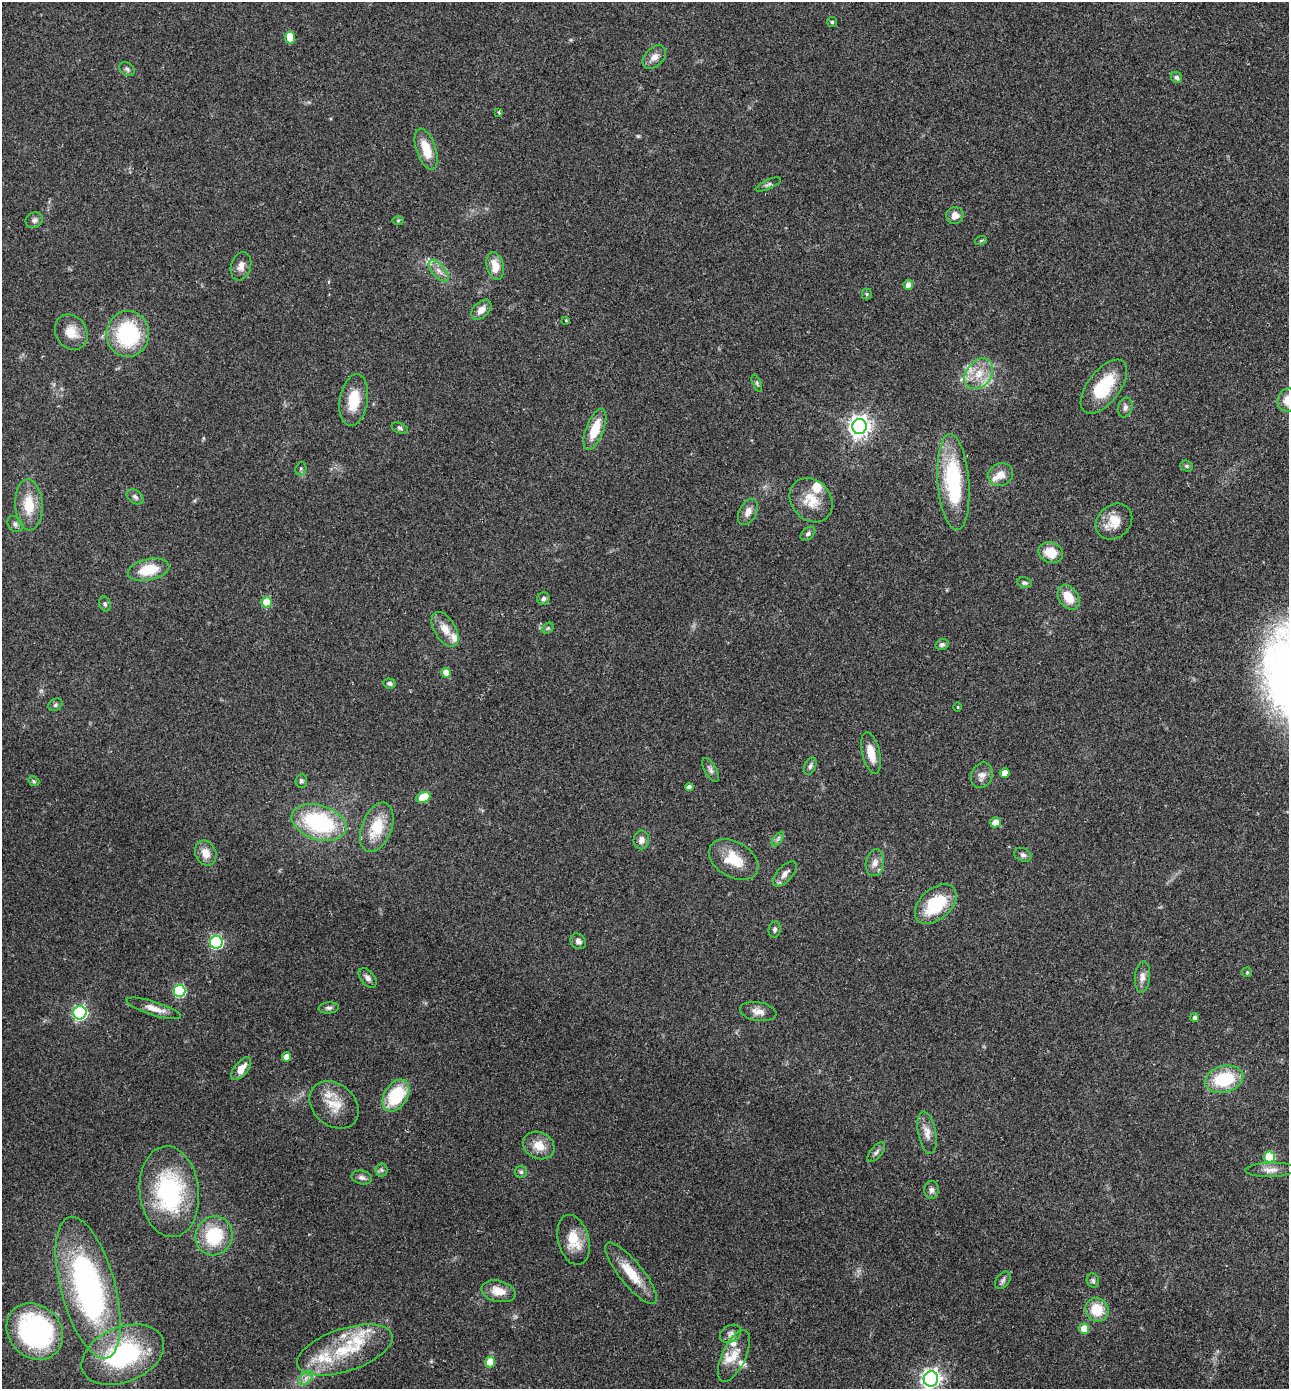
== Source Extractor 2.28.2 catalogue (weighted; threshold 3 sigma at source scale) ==
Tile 6 of 4 x 4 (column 2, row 2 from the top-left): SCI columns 1483-2769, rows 2804-4190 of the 5672 x 5603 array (HDU 1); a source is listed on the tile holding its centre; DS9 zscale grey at full resolution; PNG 1291 x 1391 px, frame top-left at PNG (2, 2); each listed source drawn as its Kron ellipse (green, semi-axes under 4 px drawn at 4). Shown black and unused: <1% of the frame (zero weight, under 2 of 3 exposures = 3% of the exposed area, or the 3 px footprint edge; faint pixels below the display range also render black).
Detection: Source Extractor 2.28.2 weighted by HDU 2 'WHT'; one run over the whole footprint, this tile lists its part. Background 0.0859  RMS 0.0077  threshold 0.0346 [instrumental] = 3 sigma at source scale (4.5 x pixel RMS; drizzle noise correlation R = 1.50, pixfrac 1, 0.05/0.05 arcsec/px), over >= 5 px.
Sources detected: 132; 1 too faint to see at this stretch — neither listed nor drawn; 12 inside a brighter listed object's ellipse — not listed separately; the other 119 listed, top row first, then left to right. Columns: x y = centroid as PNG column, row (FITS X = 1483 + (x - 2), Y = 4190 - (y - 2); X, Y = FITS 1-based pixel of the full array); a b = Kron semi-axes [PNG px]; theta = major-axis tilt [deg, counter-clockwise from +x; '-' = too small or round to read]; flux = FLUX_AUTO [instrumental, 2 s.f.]
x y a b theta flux
832 22 5 5 - 1
290 38 6 5 - 12
654 57 14 9 45 5.4
127 69 8 6 -41 1.8
1177 77 6 5 - 1.7
499 112 4 3 - 0.79
426 149 21 9 -71 16
768 184 14 4 24 2.2
955 215 9 8 - 5.8
34 220 9 7 27 2.5
398 220 6 4 1 0.84
981 240 6 4 19 0.87
241 266 14 10 73 5
495 266 14 8 -78 10
439 271 13 6 -50 4.8
908 285 5 4 - 5.2
867 294 5 5 - 1
481 310 12 7 45 5.7
566 321 3 3 - 0.85
71 332 18 15 -58 12
128 334 23 21 86 61
979 374 17 12 52 13
757 383 9 3 -68 1.2
1104 387 32 16 52 36
354 400 26 14 81 20
1288 400 12 11 - 11
1125 408 10 7 73 2.7
859 427 7 7 - 480
400 428 8 5 -21 1.4
595 429 22 8 68 19
1187 466 6 5 - 1.3
301 469 7 5 70 1.5
1000 474 13 11 21 6.8
953 482 48 15 -85 66
135 497 9 6 -36 2.2
811 500 24 19 -49 17
29 505 25 13 -87 19
748 512 14 8 62 5.3
1114 522 20 16 42 15
15 524 9 6 -53 2.2
808 534 8 5 39 1.7
1051 553 12 10 -22 15
148 570 21 10 12 22
1024 583 7 5 -11 1.5
1069 597 13 9 -56 14
543 599 6 6 - 2.3
267 602 5 5 - 23
105 604 8 5 -70 1.5
548 628 6 4 45 1.2
445 629 19 10 -59 9.4
942 645 6 5 - 1.7
446 673 5 4 - 11
389 683 6 5 - 1.9
55 705 7 6 - 1.6
957 707 4 3 - 0.62
871 753 21 8 -76 11
810 766 9 5 66 2
711 770 13 6 -61 2.6
1005 773 5 5 - 7.2
982 775 13 10 67 5.1
34 781 6 4 -23 1.1
301 781 6 6 - 1.8
689 787 4 4 - 3.4
423 797 7 5 22 27
319 822 28 17 -17 80
996 822 5 5 - 9.8
377 827 26 15 68 24
778 839 8 4 53 1.7
641 840 9 7 89 3.9
206 853 13 10 -67 7.8
1023 855 9 6 -25 2.3
734 860 27 17 -31 20
875 863 13 9 80 5.3
785 874 16 7 48 5
936 904 24 15 42 37
775 929 8 6 78 1.8
578 941 8 7 - 3
216 942 6 6 - 110
1247 972 5 5 - 0.92
1142 977 16 7 85 4.8
368 978 11 7 -51 3.3
179 991 6 6 - 78
154 1008 28 7 -17 7.9
329 1008 10 5 5 2
758 1012 18 9 -9 6
80 1013 7 6 - 130
1195 1017 4 4 - 2.2
286 1057 5 4 - 7
241 1069 13 6 51 8.4
1224 1079 19 13 14 39
396 1095 17 11 58 39
334 1105 27 21 -40 18
927 1133 21 9 -79 6.8
539 1146 16 13 -29 11
876 1152 12 5 50 2.4
1269 1157 5 5 - 45
381 1170 6 6 - 1.7
1271 1170 25 7 2 6.3
521 1172 6 6 - 1.5
362 1177 10 6 -13 2.7
932 1190 9 7 -90 2.8
169 1192 45 29 -84 86
214 1236 19 18 - 36
573 1240 25 15 -75 17
631 1273 38 11 -51 19
1003 1280 10 6 52 2.2
1093 1281 7 6 - 1.6
88 1288 73 27 -75 200
498 1291 17 10 -14 9.7
1097 1310 12 11 - 20
1084 1329 5 5 - 13
35 1332 30 26 -45 130
731 1334 11 8 31 3.2
345 1350 50 21 18 45
123 1355 43 27 23 93
734 1356 28 12 65 12
490 1362 5 5 - 18
306 1378 8 5 45 2.9
931 1379 8 7 - 360
Isophote crosses this tile's border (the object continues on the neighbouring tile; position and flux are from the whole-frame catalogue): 2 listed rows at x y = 1288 400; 931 1379